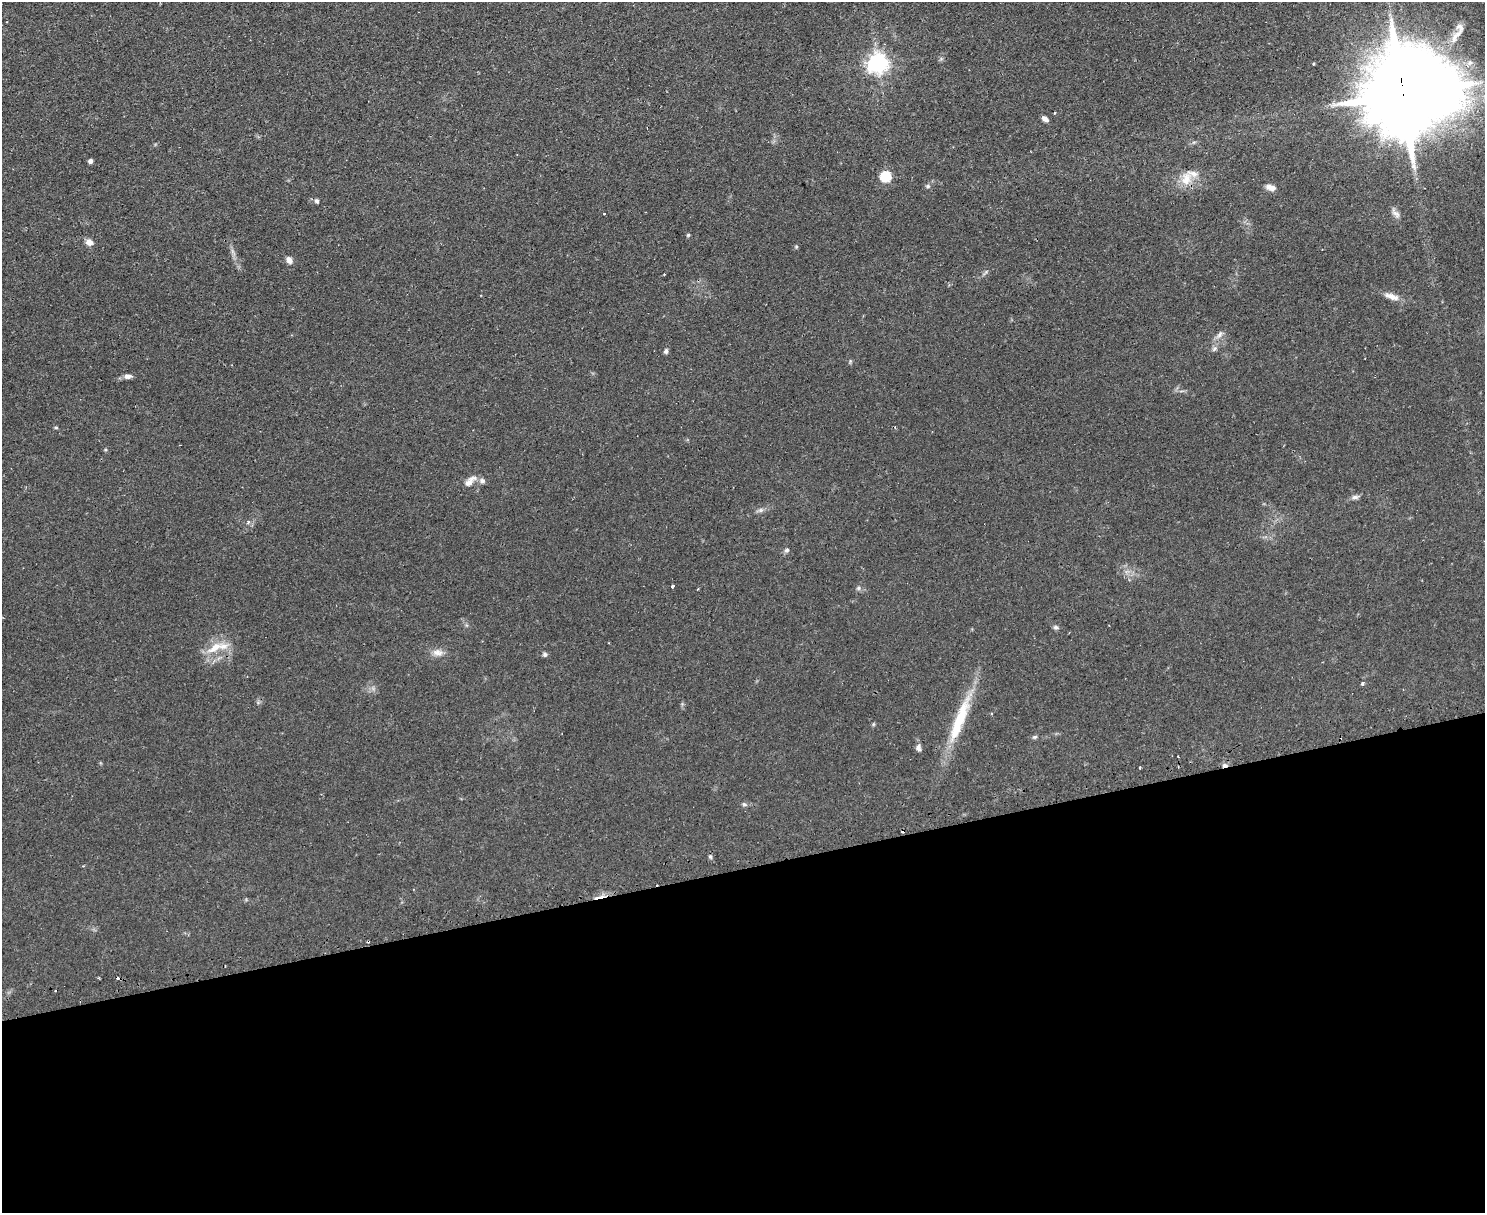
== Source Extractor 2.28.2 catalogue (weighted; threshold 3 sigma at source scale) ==
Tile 11 of 3 x 4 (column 2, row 4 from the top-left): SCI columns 1642-3124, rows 32-1242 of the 4880 x 4907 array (HDU 1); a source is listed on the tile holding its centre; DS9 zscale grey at full resolution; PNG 1487 x 1215 px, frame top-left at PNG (2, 2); no overlay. Shown black and unused: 28% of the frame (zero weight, under 2 of 3 exposures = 4% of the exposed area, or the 3 px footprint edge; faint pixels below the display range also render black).
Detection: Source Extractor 2.28.2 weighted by HDU 2 'WHT'; one run over the whole footprint, this tile lists its part. Background 0.0901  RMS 0.0079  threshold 0.0357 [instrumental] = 3 sigma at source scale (4.5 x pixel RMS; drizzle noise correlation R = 1.50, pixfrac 1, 0.05/0.05 arcsec/px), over >= 5 px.
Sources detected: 56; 5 cosmic-ray / hot-pixel residue — not listed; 4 inside a brighter listed object's ellipse — not listed separately; the other 47 listed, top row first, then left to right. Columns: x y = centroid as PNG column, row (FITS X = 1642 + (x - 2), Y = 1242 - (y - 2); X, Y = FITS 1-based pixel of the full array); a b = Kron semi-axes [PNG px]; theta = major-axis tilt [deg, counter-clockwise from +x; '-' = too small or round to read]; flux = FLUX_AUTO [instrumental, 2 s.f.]
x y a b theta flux
1454 37 17 8 79 6.9
878 63 7 7 - 440
1470 63 10 8 26 4.1
1403 96 30 26 85 11000
1055 113 3 3 - 0.92
1045 119 8 5 -38 3.3
1194 142 6 4 18 1.2
90 161 4 4 - 2.7
886 176 6 6 - 55
1186 179 19 13 79 12
928 186 6 5 - 1.3
1271 187 12 7 -14 4.8
317 201 6 5 - 1.6
604 213 3 2 - 0.55
1396 214 16 7 -50 3.5
688 235 5 5 - 1
89 242 8 7 - 5.2
796 247 5 4 - 0.96
289 260 9 6 -60 4.1
664 274 3 2 - 1
1391 296 22 7 -18 6.5
1219 334 14 6 56 3.7
1214 349 8 6 47 2.1
666 351 6 5 - 1.9
128 376 11 6 3 3.1
470 481 19 9 43 5.8
482 481 8 7 - 2.7
1355 497 12 5 8 2.6
760 510 6 6 - 1.9
248 522 5 5 - 1.6
787 550 7 6 - 1.7
673 586 3 3 - 12
858 588 6 5 - 1.6
1056 627 7 6 - 1.8
215 648 27 10 32 14
438 652 15 9 -8 5.6
545 654 6 5 - 1.7
1363 683 4 4 - 1.5
960 719 72 13 69 39
873 724 6 3 -72 0.82
1034 737 7 5 16 1.4
918 747 9 7 79 2.6
1178 756 2 2 - 0.55
1225 765 7 5 6 2.5
1140 767 3 2 - 1
744 804 8 5 -19 1.6
710 857 6 4 -19 1.1
Overlapping masked pixels (flux is a lower limit): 2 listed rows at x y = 1403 96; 1225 765